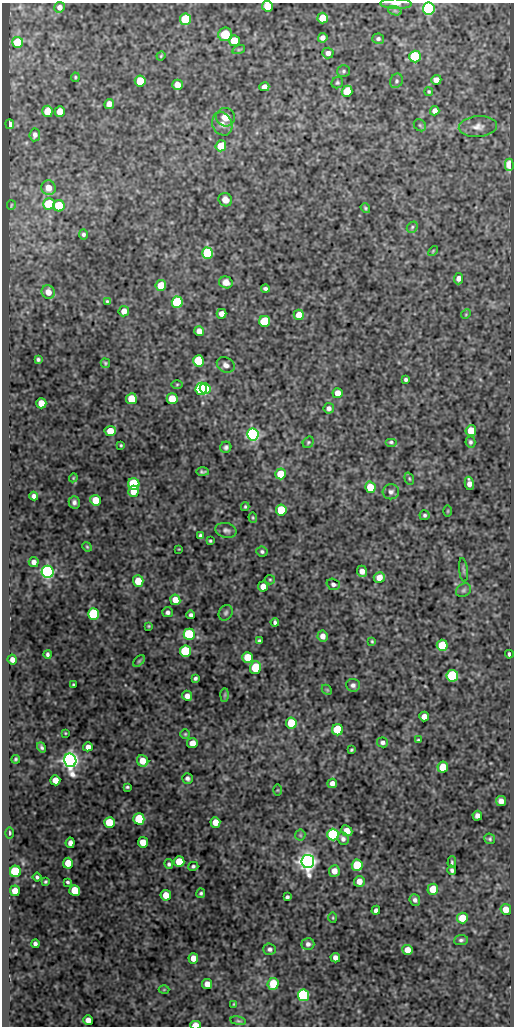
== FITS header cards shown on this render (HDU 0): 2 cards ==
NAXIS1  =                  512
NAXIS2  =                 1024

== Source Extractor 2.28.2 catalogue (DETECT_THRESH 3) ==
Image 512 x 1024 px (HDU 0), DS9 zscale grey, 1 PNG px = 1 image px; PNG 516 x 1028 px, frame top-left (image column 1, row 1024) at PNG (2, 3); each listed source drawn as its Kron ellipse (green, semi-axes under 4 px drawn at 4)
Background 51.3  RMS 0.55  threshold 1.64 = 3 sigma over >= 5 px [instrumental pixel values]
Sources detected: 214; all 214 listed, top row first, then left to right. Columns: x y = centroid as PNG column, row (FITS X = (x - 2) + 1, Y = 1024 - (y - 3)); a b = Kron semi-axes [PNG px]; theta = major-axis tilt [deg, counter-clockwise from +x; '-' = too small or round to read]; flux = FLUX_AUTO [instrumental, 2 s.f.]
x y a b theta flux
396 4 16 5 -2 190
267 6 5 5 - 740
59 7 5 5 - 170
429 9 6 6 - 10000
395 11 7 4 -19 80
323 18 5 5 - 880
186 19 5 5 - 2400
225 34 7 7 - 710
323 38 5 4 - 160
378 39 6 5 - 91
234 41 5 5 - 1100
18 42 5 5 - 1700
239 49 6 4 19 54
328 53 5 5 - 180
161 56 5 4 - 37
415 56 6 5 - 2900
343 71 6 6 - 72
75 77 4 3 - 43
436 80 5 5 - 280
140 81 5 5 - 1300
396 81 7 6 - 84
337 83 6 5 - 63
177 85 5 5 - 470
264 87 5 4 - 200
347 91 6 5 - 1100
429 92 4 3 - 55
109 104 5 5 - 250
47 111 5 5 - 750
60 111 5 5 - 460
435 111 5 4 - 190
226 117 9 9 - 410
10 124 5 4 - 230
222 124 12 9 -65 220
420 125 7 5 -44 63
478 127 19 10 5 300
35 135 6 5 - 140
221 146 5 5 - 910
509 165 6 4 -89 650
48 188 7 7 - 380
225 200 7 6 - 240
49 204 6 5 - 2100
11 205 5 2 - 34
59 206 6 5 - 1500
365 208 5 4 - 50
412 227 6 5 - 64
83 234 5 4 - 81
433 251 6 3 46 40
208 253 6 5 - 4000
459 279 5 4 - 240
226 282 7 6 - 210
161 285 5 5 - 740
265 288 4 3 - 83
48 292 7 6 - 380
107 301 4 4 - 44
177 302 5 5 - 4100
124 311 5 5 - 290
221 314 5 5 - 270
466 314 5 4 - 39
299 315 5 5 - 740
265 321 5 5 - 2400
199 331 5 5 - 340
38 360 4 3 - 64
198 361 5 5 - 3400
105 363 5 4 - 50
226 365 9 7 -27 160
406 379 4 4 - 73
177 384 6 4 1 43
201 389 6 5 - 5600
205 389 5 5 - 5500
338 393 5 5 - 510
131 399 5 5 - 1100
172 399 5 5 - 780
41 403 5 5 - 470
329 408 5 5 - 150
110 431 5 5 - 700
471 431 5 5 - 910
253 435 6 6 - 10000
308 442 6 5 - 58
391 442 6 4 0 57
470 442 6 5 - 86
121 445 3 3 - 41
226 447 6 5 - 81
202 472 6 3 -2 71
281 474 5 5 - 930
73 478 4 3 - 32
409 479 6 4 -70 53
469 483 7 4 -80 220
134 484 6 5 - 2700
370 487 5 5 - 870
133 491 5 5 - 510
391 492 8 7 - 130
34 496 4 4 - 120
96 500 5 5 - 770
74 502 6 5 - 110
245 507 4 3 - 47
281 510 5 5 - 1500
448 511 6 4 89 39
425 515 5 5 - 76
253 518 5 4 - 48
226 530 10 7 -13 130
200 536 4 3 - 77
210 541 3 3 - 47
87 547 5 4 - 45
179 549 3 2 - 25
262 552 6 5 - 78
34 562 5 5 - 190
463 570 12 4 -84 73
362 571 6 5 - 260
48 572 6 6 - 15000
379 577 5 5 - 360
270 580 5 4 - 50
138 581 5 5 - 850
333 584 7 5 -19 100
263 586 5 5 - 360
464 590 8 6 32 90
175 600 5 5 - 440
167 612 5 5 - 110
226 613 8 6 60 92
93 614 5 5 - 3800
191 615 4 4 - 90
275 622 4 3 - 73
149 626 3 3 - 38
189 634 5 5 - 3600
323 636 5 5 - 230
259 641 4 4 - 73
372 641 4 3 - 42
442 645 5 5 - 1300
185 651 5 5 - 3100
47 654 4 3 - 76
509 654 4 3 - 88
248 657 5 5 - 900
12 659 5 4 - 200
139 661 7 4 45 55
255 668 6 5 - 1600
452 676 6 5 - 3400
195 678 4 3 - 76
73 685 3 3 - 43
353 685 7 6 - 120
327 690 6 4 -44 42
225 695 7 4 89 59
187 696 5 4 - 230
424 717 5 5 - 380
291 723 5 5 - 1700
337 730 5 5 - 2000
65 733 3 2 - 31
185 734 5 5 - 48
418 740 4 3 - 48
383 742 5 5 - 120
192 743 5 5 - 430
41 747 5 3 - 77
88 747 5 4 - 220
351 750 4 3 - 49
16 759 4 3 - 62
70 760 7 6 - 34000
143 761 6 5 - 580
443 767 5 5 - 870
187 778 5 5 - 110
55 780 5 5 - 430
332 783 5 4 - 230
127 787 4 3 - 55
278 790 5 3 - 33
501 801 5 5 - 270
477 816 5 5 - 170
139 819 5 5 - 1800
109 822 5 5 - 1200
215 822 5 5 - 470
347 831 6 5 - 310
9 833 5 4 - 75
300 835 5 5 - 53
333 835 6 5 - 6000
343 839 6 5 - 140
490 839 5 5 - 60
143 842 5 5 - 590
70 843 5 4 - 150
308 861 6 6 - 34000
179 862 5 5 - 970
452 862 6 3 89 58
68 863 5 5 - 600
169 864 5 4 - 74
357 865 5 5 - 2100
193 866 5 4 - 72
452 870 4 3 - 87
15 871 6 5 - 3000
334 871 6 5 - 350
37 877 4 3 - 67
359 881 5 5 - 360
45 882 4 4 - 55
68 882 4 3 - 64
433 889 5 5 - 890
75 890 5 5 - 1100
15 891 5 5 - 400
201 893 5 4 - 69
166 895 5 5 - 560
287 897 4 4 - 76
415 900 6 5 - 120
506 909 5 5 - 440
376 910 4 4 - 140
333 918 5 3 - 33
462 918 5 5 - 850
461 940 7 5 7 83
35 944 4 4 - 120
308 944 6 6 - 130
270 949 6 5 - 100
407 950 5 5 - 400
193 958 5 5 - 370
335 958 5 4 - 190
207 984 5 5 - 370
273 984 6 5 - 1200
164 990 5 3 - 32
303 995 6 5 - 6800
234 1004 4 3 - 35
88 1020 5 5 - 280
238 1021 8 4 -9 54
196 1025 5 3 - 750
At the frame edge (FLAGS 8, measured only in part): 4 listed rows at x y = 396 4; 267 6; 429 9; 196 1025